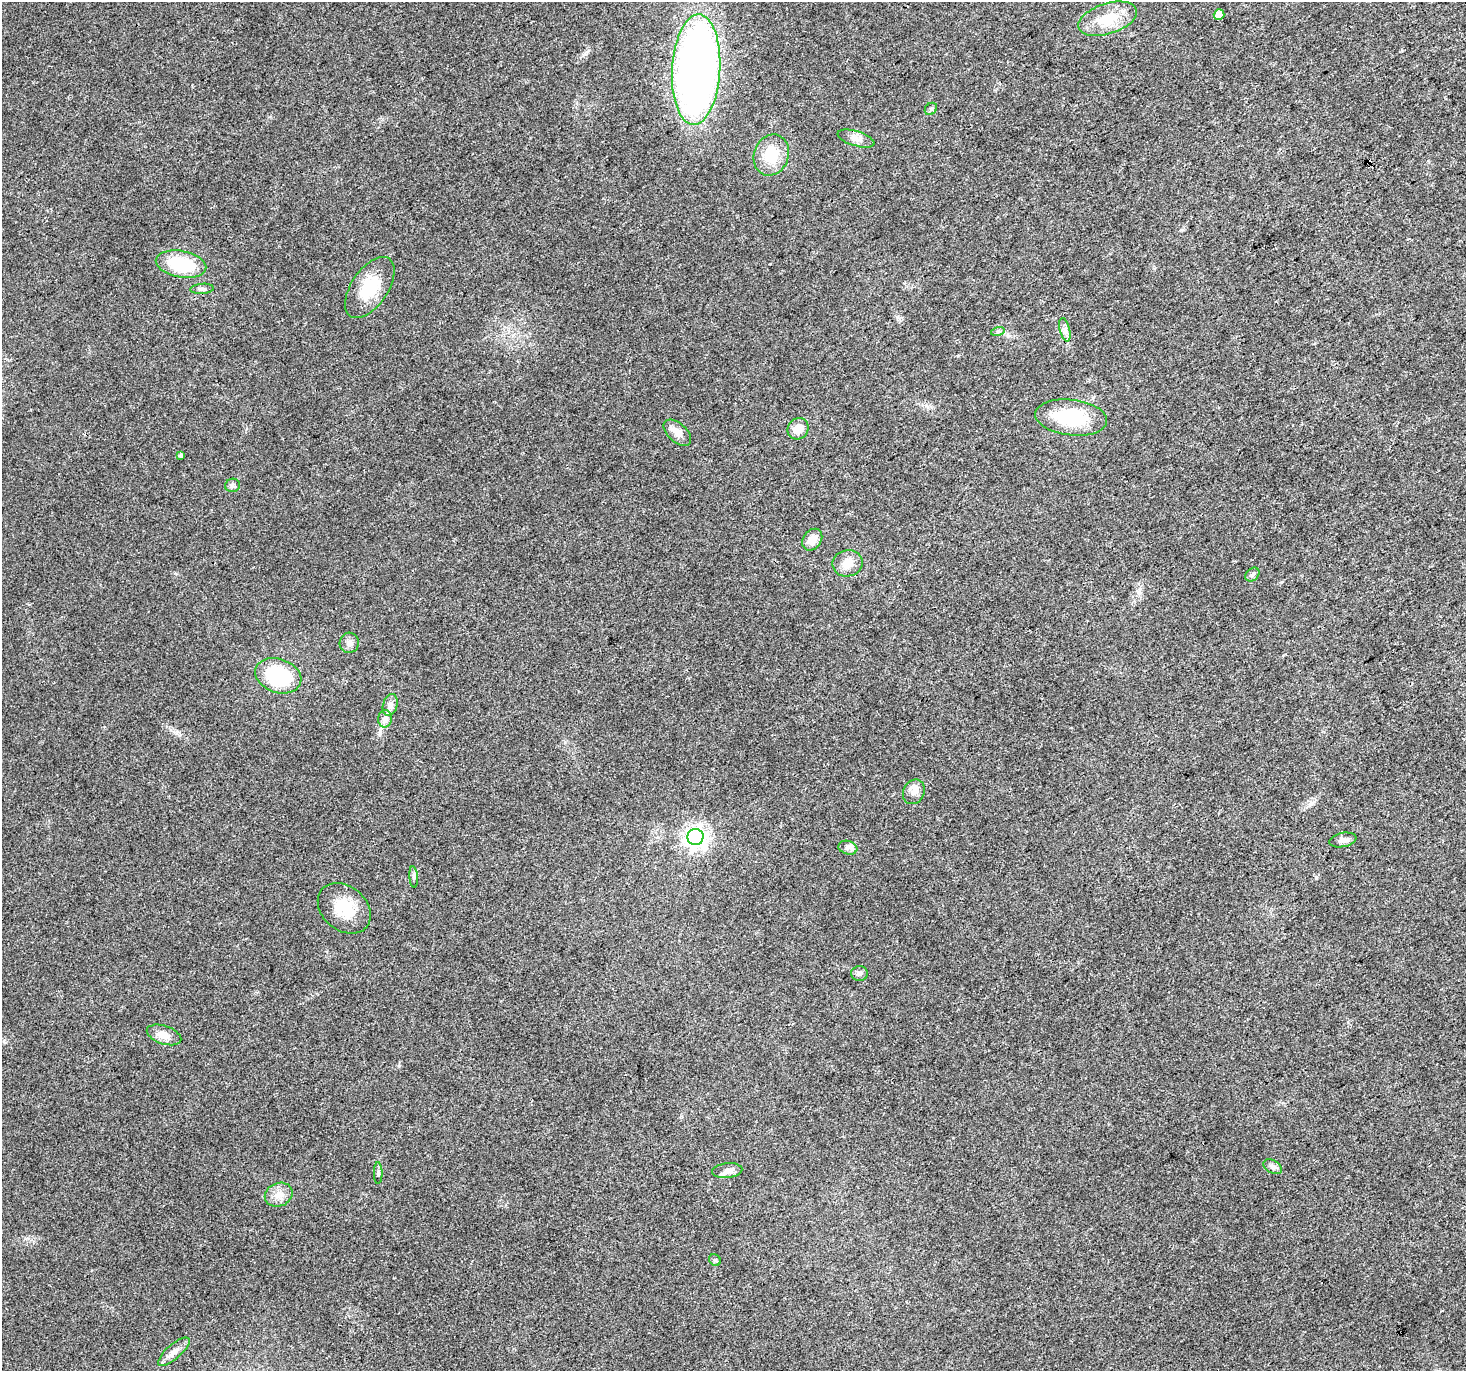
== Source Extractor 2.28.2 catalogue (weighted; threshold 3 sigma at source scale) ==
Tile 10 of 4 x 4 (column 2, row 3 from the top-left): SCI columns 1465-2928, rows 1483-2851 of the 5861 x 5766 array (HDU 1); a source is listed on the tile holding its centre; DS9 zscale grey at full resolution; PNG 1468 x 1373 px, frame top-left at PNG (2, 2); each listed source drawn as its Kron ellipse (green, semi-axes under 4 px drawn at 4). Shown black and unused: <1% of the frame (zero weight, under 3 of 4 exposures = <1% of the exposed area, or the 3 px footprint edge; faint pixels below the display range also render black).
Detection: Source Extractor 2.28.2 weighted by HDU 2 'WHT'; one run over the whole footprint, this tile lists its part. Background 0.0257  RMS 0.0034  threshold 0.0154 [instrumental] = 3 sigma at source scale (4.5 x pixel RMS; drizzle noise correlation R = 1.50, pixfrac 1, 0.0396/0.0396 arcsec/px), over >= 5 px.
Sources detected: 39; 1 cosmic-ray / hot-pixel residue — neither listed nor drawn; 1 inside a brighter listed object's ellipse — not listed separately; the other 37 listed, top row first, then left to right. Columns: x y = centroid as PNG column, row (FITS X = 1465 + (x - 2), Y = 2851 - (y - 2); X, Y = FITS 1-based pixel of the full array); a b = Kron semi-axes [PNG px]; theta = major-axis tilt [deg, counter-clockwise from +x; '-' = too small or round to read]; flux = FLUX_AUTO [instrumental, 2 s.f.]
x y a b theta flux
1219 15 5 5 - 3.3
1108 19 30 15 17 11
696 70 55 24 87 210
931 109 7 5 45 0.66
856 139 19 7 -17 2.5
771 155 21 17 69 10
181 264 25 13 -10 18
370 287 35 18 56 12
202 289 12 5 5 1
1065 330 12 5 -75 1.4
998 331 7 4 18 0.6
1071 418 36 18 -7 21
798 429 11 10 - 4.2
677 433 16 9 -42 2.9
181 455 4 3 - 0.66
232 485 7 6 - 0.9
812 540 12 9 53 4
848 563 15 13 10 4
1252 575 8 6 44 0.91
349 643 10 9 - 1.7
278 676 24 17 -19 22
390 705 11 7 75 1.8
385 719 8 7 - 1.5
914 792 13 10 63 2.5
695 837 8 8 - 210
1343 840 14 7 11 1.7
848 848 10 6 -16 1.3
414 877 10 4 -85 0.81
344 908 29 22 -40 11
859 973 8 7 - 1.1
164 1035 18 9 -19 3.6
1273 1167 10 6 -30 1.2
727 1171 15 7 6 1.9
378 1173 11 3 -90 0.69
279 1195 14 11 23 3.3
715 1260 6 5 - 0.6
174 1352 20 7 41 2.5
Unlisted compact peaks at least as high as the median listed source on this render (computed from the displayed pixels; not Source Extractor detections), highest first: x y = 898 317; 1316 877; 399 1066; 958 356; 585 54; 176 733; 1310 804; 1281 582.